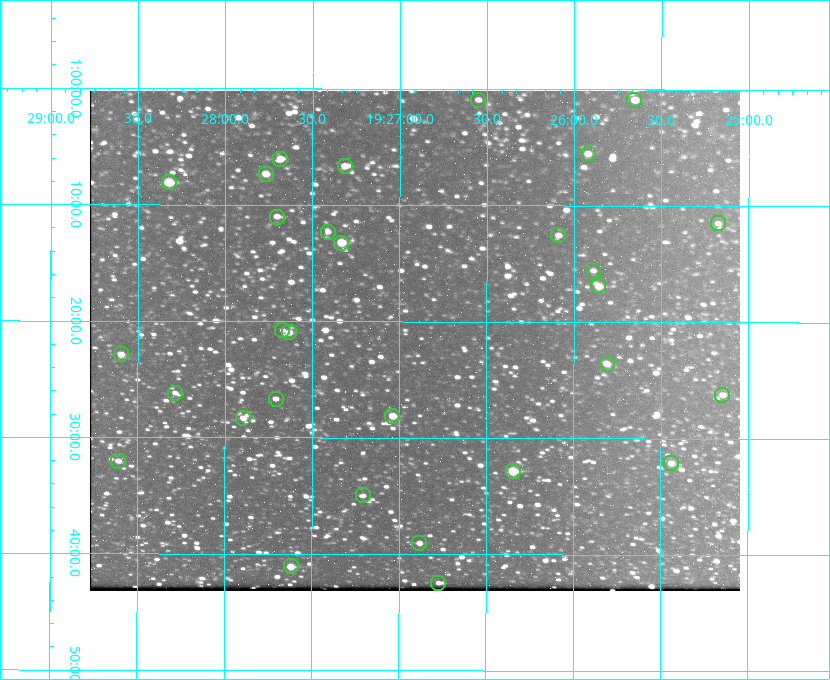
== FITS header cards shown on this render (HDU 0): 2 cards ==
NAXIS1  =                  650 / Width of table row in bytes
NAXIS2  =                  500 / Number of rows in table

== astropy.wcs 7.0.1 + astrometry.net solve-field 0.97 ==
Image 650 x 500 px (HDU 0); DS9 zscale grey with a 90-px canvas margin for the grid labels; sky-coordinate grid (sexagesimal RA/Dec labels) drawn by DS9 from the SOLVED WCS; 30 Tycho-2 reference stars matched to detected sources circled (green)
Header WCS: none
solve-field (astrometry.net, Tycho-2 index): SOLVED blind (the file carries no WCS)
Solved WCS: RA---TAN-SIP/DEC--TAN-SIP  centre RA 19:26:55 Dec +01:22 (291.73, +1.36 deg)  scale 5.16 arcsec/px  FOV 55.9' x 43.0'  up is +180 deg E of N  parity flipped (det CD > 0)
(file carries no celestial WCS; the grid is the blind solution)
Tycho-2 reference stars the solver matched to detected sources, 30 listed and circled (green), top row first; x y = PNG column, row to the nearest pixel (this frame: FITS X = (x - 90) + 1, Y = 500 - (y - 91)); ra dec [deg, ICRS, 3 dp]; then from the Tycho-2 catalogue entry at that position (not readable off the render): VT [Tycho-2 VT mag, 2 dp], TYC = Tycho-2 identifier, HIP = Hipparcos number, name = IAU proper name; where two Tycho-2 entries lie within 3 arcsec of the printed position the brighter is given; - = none
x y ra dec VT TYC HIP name
478 100 291.638 +1.015 11.72 465-554-1 - -
634 100 291.414 +1.016 11.47 465-1456-1 - -
588 154 291.480 +1.092 11.69 465-523-1 - -
280 159 291.921 +1.101 10.89 465-1942-1 - -
345 166 291.829 +1.111 10.78 465-2030-1 - -
266 174 291.942 +1.122 10.76 465-1161-1 - -
169 182 292.081 +1.135 10.24 465-979-1 - -
277 217 291.926 +1.184 11.49 465-1994-1 - -
718 223 291.294 +1.191 12.55 465-657-1 - -
328 232 291.853 +1.206 11.17 465-1444-1 - -
558 235 291.522 +1.209 11.81 465-867-1 - -
341 243 291.833 +1.221 9.77 465-1968-1 - -
593 271 291.472 +1.260 11.72 465-772-1 - -
598 286 291.465 +1.282 11.06 465-140-1 - -
282 330 291.918 +1.346 12.72 465-661-1 - -
289 332 291.908 +1.350 10.94 465-1840-1 - -
121 354 292.148 +1.381 10.77 465-611-1 - -
607 364 291.453 +1.393 11.17 465-261-1 - -
175 393 292.071 +1.436 12.12 465-1311-1 - -
722 395 291.287 +1.437 11.86 465-1616-1 - -
276 399 291.927 +1.444 11.17 465-873-1 - -
392 416 291.759 +1.468 10.00 465-530-1 - -
243 418 291.973 +1.472 10.69 465-577-1 - -
118 461 292.152 +1.534 10.91 465-857-1 - -
671 463 291.360 +1.535 11.71 465-397-1 - -
513 471 291.587 +1.547 9.51 465-596-1 - -
363 495 291.801 +1.583 12.28 465-1290-1 - -
419 543 291.720 +1.651 11.47 465-675-1 - -
291 566 291.905 +1.685 9.70 465-808-1 - -
438 583 291.693 +1.708 12.07 465-703-1 - -